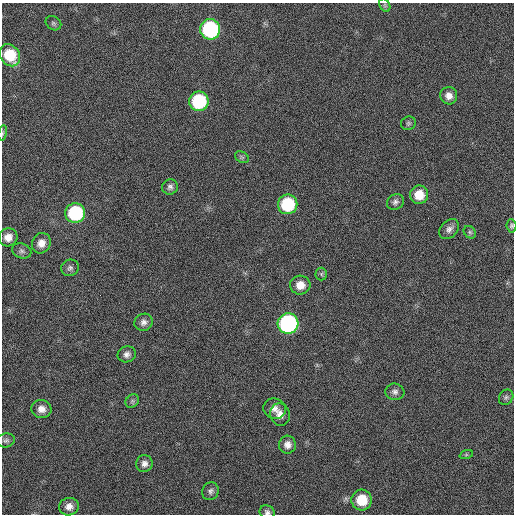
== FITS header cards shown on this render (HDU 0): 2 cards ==
NAXIS1  =                  512 / Axis length
NAXIS2  =                  512 / Axis length

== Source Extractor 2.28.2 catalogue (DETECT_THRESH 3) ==
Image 512 x 512 px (HDU 0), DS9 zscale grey, 1 PNG px = 1 image px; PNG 516 x 516 px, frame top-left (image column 1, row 512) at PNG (2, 3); each listed source drawn as its Kron ellipse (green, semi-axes under 4 px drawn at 4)
Background 48.9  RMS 5.1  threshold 15.3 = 3 sigma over >= 5 px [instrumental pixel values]
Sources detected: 40; all 40 listed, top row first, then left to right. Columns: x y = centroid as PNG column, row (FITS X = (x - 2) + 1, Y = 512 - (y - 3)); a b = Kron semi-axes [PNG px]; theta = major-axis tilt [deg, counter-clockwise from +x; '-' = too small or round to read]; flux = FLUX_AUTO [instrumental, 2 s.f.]
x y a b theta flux
385 5 7 5 -60 540
53 23 8 6 -32 740
210 29 10 10 - 40000
10 55 12 9 -55 12000
449 96 9 8 - 2300
199 101 10 9 - 25000
408 123 7 7 - 750
3 133 8 4 81 550
242 157 7 5 -31 660
170 187 8 7 - 1100
419 195 9 9 - 5600
395 202 9 7 31 1200
288 204 10 9 - 20000
75 213 10 9 - 27000
511 226 7 5 -86 680
449 229 11 8 44 1700
470 232 7 5 -45 700
8 237 9 9 - 2900
41 243 10 9 - 2800
22 251 10 7 -21 1200
70 268 9 8 - 1100
321 274 6 6 - 620
300 285 10 9 - 3700
144 322 9 8 - 1700
288 324 10 10 - 63000
127 354 9 8 - 1500
395 392 9 8 - 1300
506 397 8 6 54 820
132 401 7 6 - 710
41 409 10 9 - 2600
274 409 11 10 - 2200
280 414 11 10 - 2600
6 440 9 7 10 990
287 445 9 8 - 2100
466 455 7 4 19 530
144 464 8 8 - 1700
210 491 9 8 - 1200
362 500 10 10 - 9000
69 507 10 8 11 2300
267 512 7 6 - 1100
At the frame edge (FLAGS 8, measured only in part): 3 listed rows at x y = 3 133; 511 226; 267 512